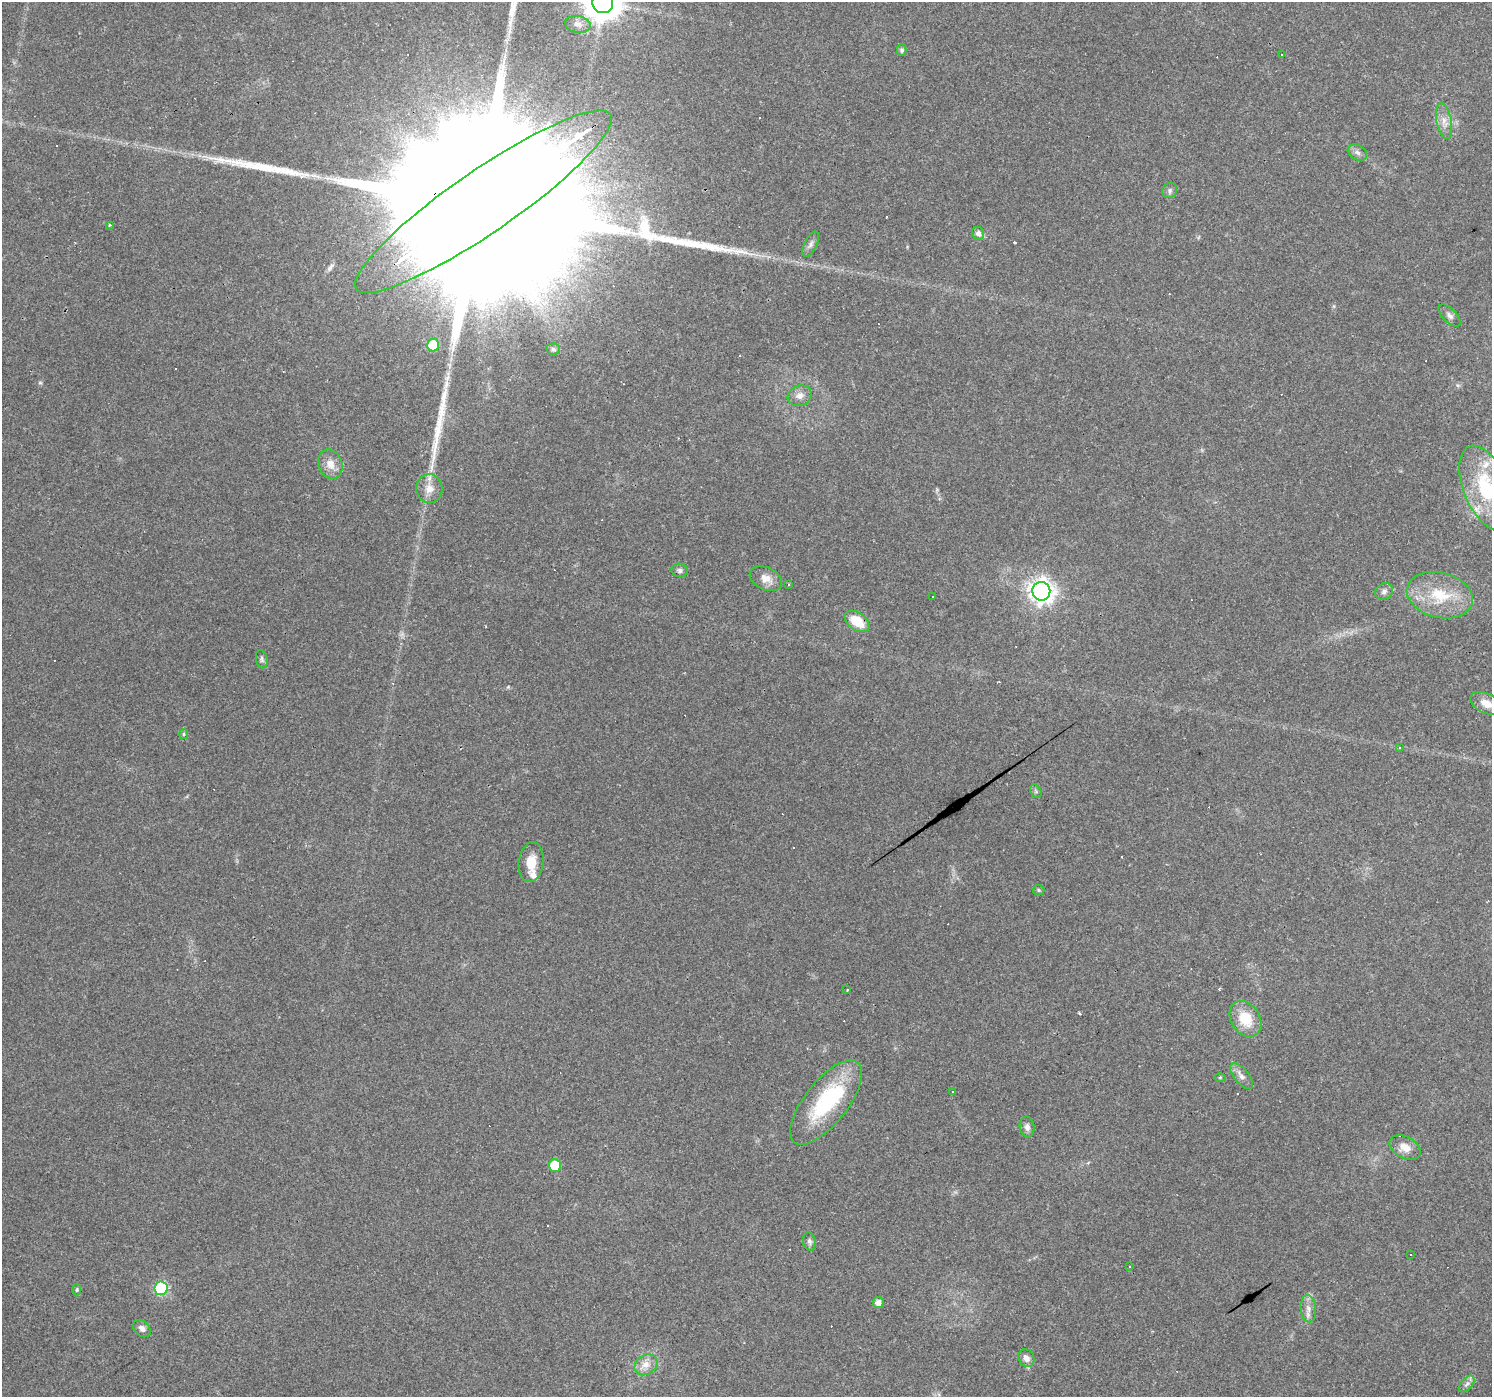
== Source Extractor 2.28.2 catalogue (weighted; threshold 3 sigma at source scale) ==
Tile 10 of 4 x 4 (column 2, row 3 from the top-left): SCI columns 1491-2980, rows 1524-2918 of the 5961 x 5898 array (HDU 1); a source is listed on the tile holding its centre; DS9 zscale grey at full resolution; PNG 1494 x 1399 px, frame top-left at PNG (2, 2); each listed source drawn as its Kron ellipse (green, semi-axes under 4 px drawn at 4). Shown black and unused: <1% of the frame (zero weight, under 3 of 4 exposures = <1% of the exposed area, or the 3 px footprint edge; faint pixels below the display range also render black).
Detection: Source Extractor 2.28.2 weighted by HDU 2 'WHT'; one run over the whole footprint, this tile lists its part. Background 0.0723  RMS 0.0043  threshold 0.0195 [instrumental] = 3 sigma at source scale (4.5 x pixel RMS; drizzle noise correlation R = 1.50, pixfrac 1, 0.0396/0.0396 arcsec/px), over >= 5 px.
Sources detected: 89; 1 inside a brighter object's white glare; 30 cosmic-ray / hot-pixel residue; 2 long thin detections or spike segments (spike, bleed or trail) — neither listed nor drawn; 3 inside a brighter listed object's ellipse — not listed separately; the other 53 listed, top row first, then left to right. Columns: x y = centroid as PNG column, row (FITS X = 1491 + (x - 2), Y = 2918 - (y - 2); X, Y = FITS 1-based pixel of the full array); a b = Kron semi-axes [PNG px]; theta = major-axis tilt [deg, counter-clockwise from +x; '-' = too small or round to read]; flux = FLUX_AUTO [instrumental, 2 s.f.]
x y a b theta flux
603 3 11 10 - 1200
578 24 13 8 -10 2.8
902 50 5 5 - 1.1
1281 55 3 2 - 0.32
1444 121 18 7 -79 3.7
1357 152 10 7 -31 1.8
1170 190 8 7 - 1.3
484 202 154 31 34 110000
109 225 3 2 - 0.52
978 233 6 6 - 2
811 244 14 6 63 1.8
1450 316 14 7 -45 1.9
433 345 6 6 - 16
553 349 7 5 -13 1
800 396 12 10 20 3.3
330 464 15 12 -67 4.9
429 488 14 13 - 5.1
1486 488 45 22 -68 36
680 570 8 6 -13 1.2
766 579 17 11 -26 4.3
788 584 3 3 - 0.81
1041 591 9 9 - 310
1384 591 9 7 35 1.7
1440 595 33 22 -14 20
933 596 3 2 - 0.45
857 621 14 8 -36 10
262 659 9 5 -77 1
1486 703 17 10 -24 4.9
184 734 5 4 - 0.59
1400 747 4 3 - 0.46
1036 791 7 5 -60 0.9
531 862 20 12 83 7.2
1038 890 6 5 - 0.66
847 990 3 2 - 0.49
1245 1019 19 14 -57 12
1241 1076 15 7 -49 2.7
1220 1077 6 4 1 0.51
952 1091 3 3 - 0.53
826 1102 51 21 52 41
1027 1127 10 7 -82 1.9
1405 1147 17 10 -28 4.6
555 1165 6 6 - 19
809 1241 9 6 -78 1.4
1410 1255 3 2 - 0.44
1130 1266 2 2 - 0.34
161 1288 7 6 - 49
77 1290 6 4 86 0.6
878 1302 5 5 - 2.7
1308 1309 14 8 -85 3.1
142 1328 10 7 -43 1.9
1026 1358 9 7 -56 2.9
646 1365 12 9 36 4
1467 1384 10 5 48 1.5
Overlapping masked pixels (flux is a lower limit): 2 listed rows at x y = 484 202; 857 621
Isophote crosses this tile's border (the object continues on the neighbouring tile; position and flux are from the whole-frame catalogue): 4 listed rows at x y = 603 3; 484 202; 1486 488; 1486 703